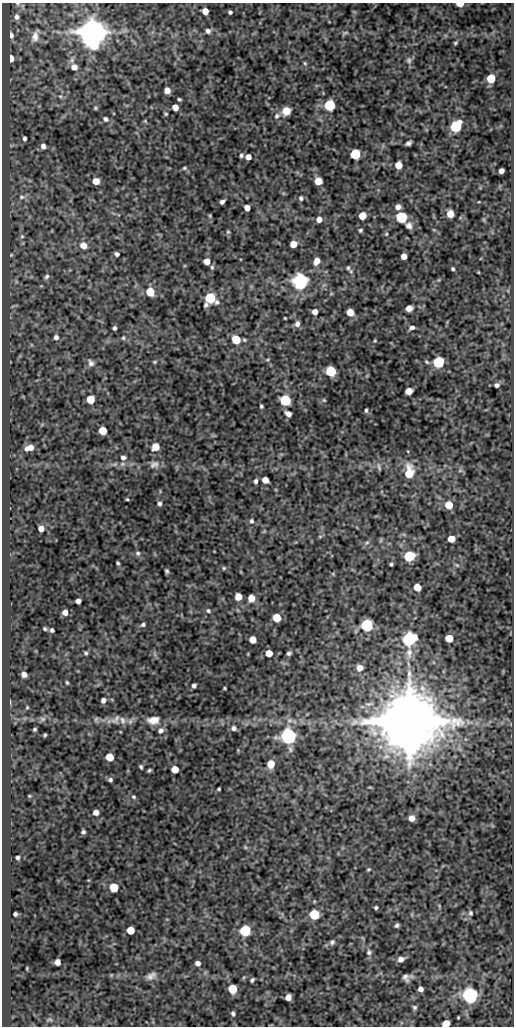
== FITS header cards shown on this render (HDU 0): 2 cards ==
NAXIS1  =                  512
NAXIS2  =                 1024

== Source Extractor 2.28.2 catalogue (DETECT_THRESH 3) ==
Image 512 x 1024 px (HDU 0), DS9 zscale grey, 1 PNG px = 1 image px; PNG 516 x 1028 px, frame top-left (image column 1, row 1024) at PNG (2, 3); no overlay
Background 50.7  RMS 0.56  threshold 1.69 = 3 sigma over >= 5 px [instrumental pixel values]
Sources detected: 203; all 203 listed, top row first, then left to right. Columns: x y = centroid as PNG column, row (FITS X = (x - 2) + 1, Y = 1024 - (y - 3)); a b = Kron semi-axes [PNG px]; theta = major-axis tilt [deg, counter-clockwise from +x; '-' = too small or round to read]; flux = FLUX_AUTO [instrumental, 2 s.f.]
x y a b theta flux
460 4 5 3 - 710
205 11 5 5 - 480
230 12 4 4 - 78
16 17 7 5 -83 120
208 31 5 5 - 130
92 32 8 7 - 94000
345 33 9 4 26 57
11 35 6 4 -82 160
35 36 17 8 73 280
455 43 4 3 - 50
11 58 5 4 - 430
72 60 9 7 74 150
409 60 9 7 85 120
305 63 5 4 - 46
74 67 7 6 - 290
491 78 5 5 - 1800
167 91 5 5 - 390
60 96 7 5 -71 81
179 99 4 3 - 56
329 105 6 5 - 5000
175 107 5 5 - 370
95 108 6 4 15 54
286 111 6 5 - 1200
166 114 4 4 - 51
277 116 9 7 43 150
106 119 7 6 - 110
145 121 6 4 -46 43
456 126 6 6 - 5800
24 138 5 3 - 88
408 143 6 4 31 110
43 146 6 6 - 170
355 154 6 5 - 3500
241 155 5 4 - 70
248 157 5 5 - 280
399 165 5 5 - 740
184 168 5 4 - 54
501 171 5 4 - 240
96 181 5 5 - 540
318 181 5 5 - 920
22 197 9 7 -5 140
301 198 7 6 - 82
222 202 5 4 - 110
479 202 4 2 - 27
398 207 5 5 - 210
247 208 5 5 - 350
450 214 6 5 - 520
210 216 4 3 - 45
362 216 5 5 - 720
402 217 6 5 - 5600
319 219 5 5 - 240
409 226 8 7 - 180
360 230 4 4 - 62
434 230 6 3 -18 37
228 232 6 5 - 57
386 234 4 4 - 41
22 236 6 5 - 65
293 244 5 5 - 670
83 246 7 6 - 440
117 254 5 4 - 100
11 255 5 4 - 42
404 256 5 5 - 360
207 261 5 5 - 420
317 261 6 5 - 410
212 267 6 5 - 66
348 268 7 5 -87 74
453 269 4 3 - 63
478 272 4 3 - 30
47 277 7 5 57 95
439 280 6 3 71 42
300 281 6 6 - 18000
150 292 6 5 - 1200
331 294 5 3 - 34
210 298 7 6 - 3500
409 308 6 5 - 210
315 312 5 5 - 270
350 312 5 5 - 700
285 318 3 2 - 33
297 324 7 6 - 160
114 328 4 4 - 92
412 328 6 4 22 120
56 337 6 5 - 140
123 338 5 4 - 52
236 340 6 5 - 1700
375 340 4 4 - 38
267 360 6 3 19 43
154 362 4 4 - 41
426 362 7 4 -41 60
439 362 6 6 - 4700
91 363 11 7 -58 150
331 371 6 6 - 3400
497 385 5 4 - 110
409 391 7 6 - 260
90 399 5 5 - 1100
285 400 6 6 - 4200
324 400 5 4 - 43
261 406 4 3 - 62
366 410 5 3 - 64
288 414 6 5 - 220
103 431 5 5 - 970
156 447 6 5 - 770
29 448 8 5 17 370
123 457 6 5 - 130
122 464 8 6 2 130
154 464 13 10 17 240
379 467 11 4 -76 85
460 471 6 4 1 62
409 472 17 10 88 750
265 480 5 5 - 430
256 481 6 4 84 100
127 499 3 3 - 39
159 504 5 5 - 99
449 505 5 5 - 970
251 521 6 5 - 95
41 529 5 5 - 290
264 531 6 3 19 39
320 536 6 4 1 44
451 539 5 5 - 600
381 540 6 4 71 42
367 543 6 4 30 66
138 553 7 6 - 93
409 556 8 7 - 890
118 563 4 3 - 56
391 564 3 3 - 62
457 565 7 4 -44 59
224 568 5 4 - 52
167 571 4 3 - 65
417 587 5 5 - 730
238 597 5 5 - 640
251 598 6 5 - 550
78 601 5 5 - 190
208 611 6 5 - 74
65 612 5 5 - 250
277 618 6 5 - 1100
143 625 6 5 - 82
367 625 6 6 - 6800
45 629 4 3 - 54
52 630 4 4 - 81
449 638 5 5 - 1100
409 639 11 9 77 3900
253 640 5 5 - 650
86 653 5 4 - 66
269 653 5 5 - 610
289 653 4 3 - 80
360 668 6 6 - 340
24 674 5 5 - 230
67 682 5 3 - 50
194 686 4 4 - 100
225 688 3 3 - 41
103 700 5 5 - 160
27 707 4 4 - 40
42 719 9 6 14 130
96 719 8 6 88 79
115 719 14 9 46 240
122 720 11 7 -71 170
153 720 16 10 4 430
130 721 8 6 70 120
410 721 16 14 13 530000
234 728 7 7 - 130
35 729 3 3 - 61
161 730 8 7 - 170
45 735 4 3 - 56
289 736 6 6 - 18000
110 757 5 5 - 990
271 764 6 5 - 820
141 767 5 4 - 63
175 769 5 5 - 740
149 770 4 3 - 56
110 780 6 5 - 86
219 789 3 3 - 53
29 796 5 4 - 41
134 797 6 5 - 68
96 812 5 5 - 260
412 818 5 5 - 310
83 832 4 4 - 84
245 847 6 4 -46 51
18 857 4 4 - 81
368 869 4 4 - 45
114 888 6 5 - 1600
376 908 3 3 - 64
471 913 7 6 - 76
15 914 4 4 - 90
314 915 6 6 - 3000
397 925 4 3 - 76
130 930 5 5 - 950
245 931 6 6 - 4000
332 942 7 6 - 98
369 952 7 6 - 100
401 959 7 5 17 190
57 962 5 5 - 210
198 963 5 4 - 160
27 968 5 3 - 36
151 976 14 8 28 210
406 977 8 6 5 170
252 980 5 3 - 77
232 989 6 5 - 1600
420 989 4 4 - 170
470 995 7 6 - 16000
288 997 5 5 - 310
414 1007 5 5 - 73
233 1014 5 4 - 83
458 1017 3 2 - 33
49 1020 10 4 5 77
446 1024 5 5 - 930
At the frame edge (FLAGS 8, measured only in part): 2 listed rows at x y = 460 4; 446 1024